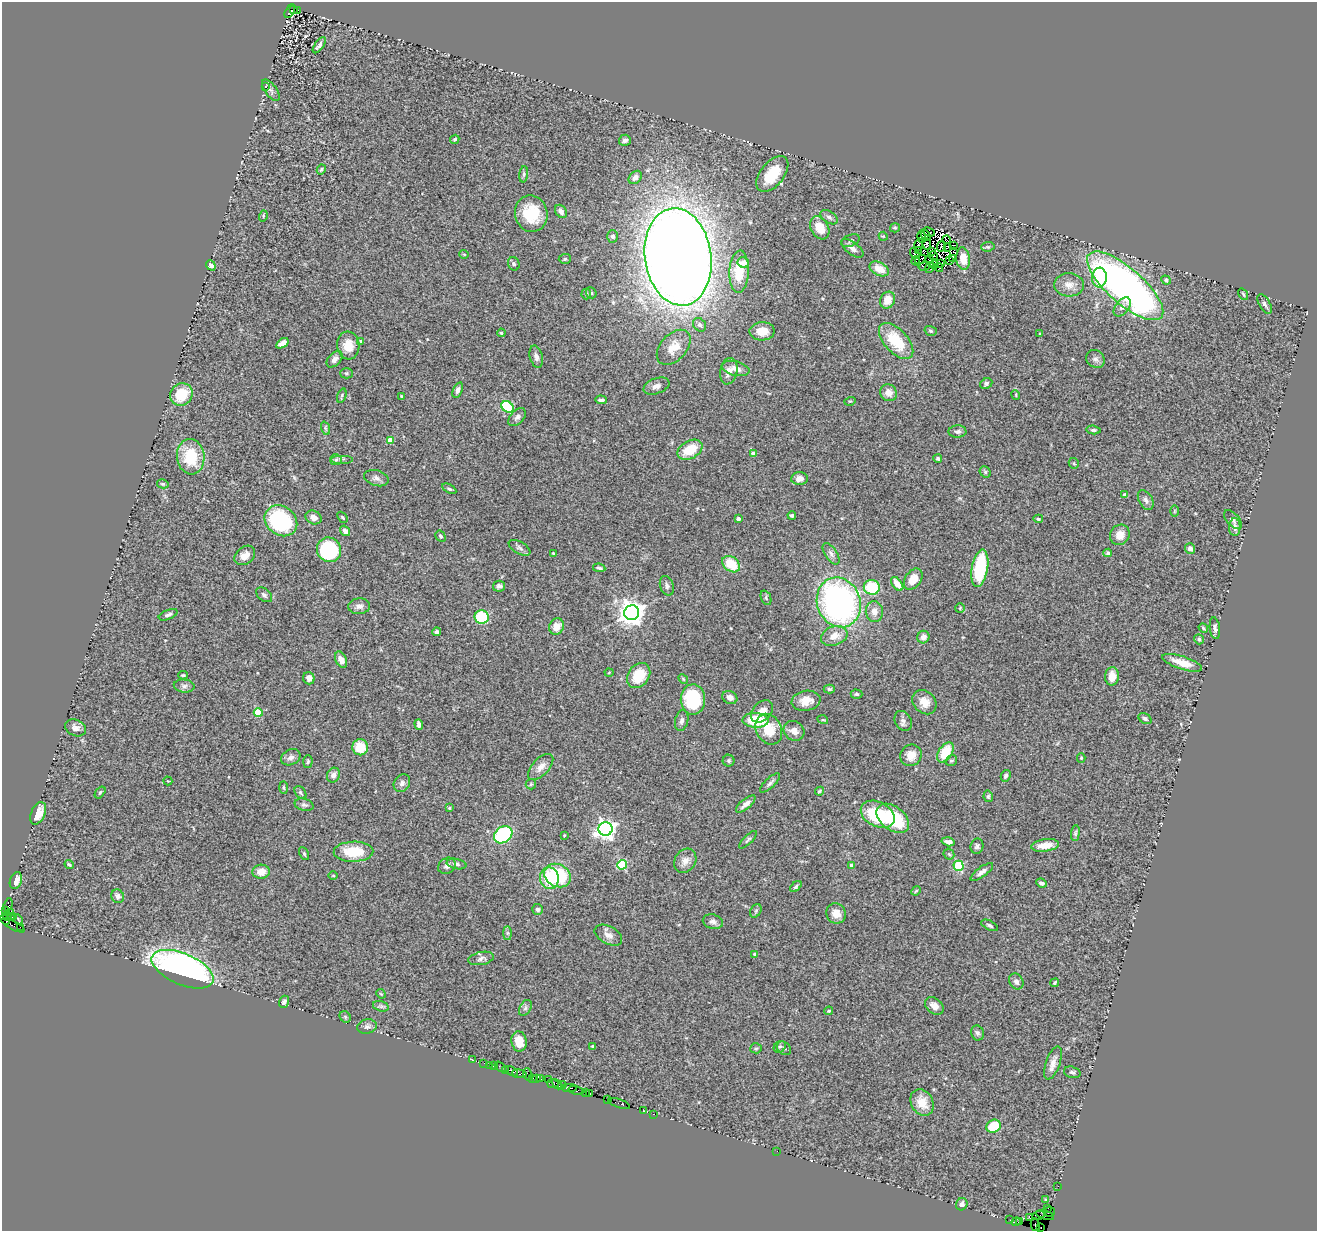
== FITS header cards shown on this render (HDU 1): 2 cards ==
NAXIS1  =                 1315
NAXIS2  =                 1229

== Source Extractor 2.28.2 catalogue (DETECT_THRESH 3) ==
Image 1315 x 1229 px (HDU 1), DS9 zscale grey, 1 PNG px = 1 image px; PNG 1319 x 1233 px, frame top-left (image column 1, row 1229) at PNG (2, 2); each listed source drawn as its Kron ellipse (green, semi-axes under 4 px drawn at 4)
Background 1.39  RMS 0.11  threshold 0.331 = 3 sigma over >= 5 px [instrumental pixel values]
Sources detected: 321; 9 with non-positive FLUX_AUTO (blend fragments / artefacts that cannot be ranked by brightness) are neither listed nor drawn; the other 312 listed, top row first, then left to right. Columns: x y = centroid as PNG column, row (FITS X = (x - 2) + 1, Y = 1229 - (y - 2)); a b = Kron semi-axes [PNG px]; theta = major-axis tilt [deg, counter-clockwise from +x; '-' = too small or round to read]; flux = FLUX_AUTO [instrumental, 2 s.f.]
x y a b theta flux
293 10 3 2 - 350
297 10 3 2 - 330
290 11 7 4 61 400
319 45 9 4 54 24
265 86 3 3 - 12
271 90 12 6 -53 23
455 139 5 4 - 13
625 140 6 5 - 25
321 169 5 3 - 10
524 174 8 4 83 13
772 174 21 11 51 270
635 177 7 5 46 33
561 211 7 5 -55 33
531 214 18 16 -77 270
263 216 6 3 73 8.4
829 217 9 5 -34 21
820 228 12 8 -60 110
895 228 5 4 - 9.3
929 232 6 3 -23 7.2
926 235 6 3 -56 14
613 236 6 5 - 25
883 236 5 3 - 6.6
922 237 6 2 -78 9.1
946 240 4 2 - 9.6
851 241 9 5 22 17
919 244 6 3 78 13
927 244 6 4 -76 5
942 246 5 2 - 1.9
953 246 3 2 - 12
948 247 4 2 - 12
988 247 7 4 5 12
852 248 13 6 -38 46
919 251 2 2 - 7.3
954 251 4 3 - 49
931 252 3 2 - 0.75
464 254 4 3 - 5.6
915 254 5 3 - 10
934 256 4 2 - 12
678 257 49 33 -82 18000
565 259 6 5 - 12
920 259 6 3 29 6.7
952 259 3 3 - 25
963 259 11 6 -83 130
930 260 3 2 - 0.19
916 261 4 2 - 13
949 261 2 2 - 8
743 262 6 5 - 48
514 264 7 5 -66 18
935 264 3 2 - 0.025
940 264 3 2 - 17
211 265 5 4 - 30
924 266 6 4 13 12
930 267 6 4 74 23
939 268 4 3 - 21
879 269 10 6 -28 100
739 272 21 9 87 200
1099 278 10 7 84 250
1166 280 5 4 - 19
1069 285 15 11 -3 73
1125 286 48 17 -41 3800
591 293 6 5 - 12
586 294 5 5 - 10
1243 294 6 3 -55 8.5
887 300 8 7 - 81
1265 304 11 5 -61 20
1122 307 11 6 51 38
700 325 7 6 - 23
762 331 12 9 1 110
931 331 6 4 -17 11
501 333 4 3 - 9.1
1040 334 3 3 - 10
361 341 4 3 - 12
896 341 22 11 -48 270
282 343 7 4 34 57
348 346 14 11 -83 110
674 347 20 13 47 110
536 357 11 6 -76 31
335 359 9 6 46 33
1095 359 10 8 -38 29
736 368 14 7 -14 55
729 371 13 8 79 53
346 373 6 5 - 13
986 383 6 5 - 21
656 386 13 7 20 40
458 390 8 4 69 24
889 393 9 8 - 68
181 394 12 10 40 240
1016 395 5 3 - 6
342 396 7 2 70 10
401 396 3 2 - 6.2
601 400 6 4 -3 21
850 401 6 3 17 7.1
507 407 7 5 -34 500
517 417 10 6 47 29
325 428 7 4 -71 14
1093 430 7 4 -5 15
957 431 9 6 1 23
390 440 4 4 - 120
690 450 13 9 29 190
753 454 4 4 - 61
191 457 18 13 -84 310
342 459 11 2 0 13
938 459 4 4 - 14
336 460 6 5 - 16
1074 463 5 5 - 10
985 472 6 5 - 14
376 478 12 7 -15 34
800 479 8 6 4 45
163 484 6 4 -11 12
449 489 8 4 -31 15
1125 495 4 3 - 13
1146 500 11 6 -60 30
1175 511 6 4 89 7
792 515 4 3 - 14
314 517 8 6 -20 41
342 517 6 4 -49 9.6
738 519 4 3 - 30
1038 519 5 4 - 9
1233 520 11 6 -47 23
281 521 17 14 -37 780
1235 527 9 5 -89 37
345 531 5 4 - 34
1120 535 10 9 - 77
440 536 6 4 -58 14
519 548 12 6 -29 25
1190 549 5 5 - 32
329 550 12 12 - 690
553 553 3 2 - 7.6
1108 553 4 4 - 12
831 554 12 6 -56 27
245 555 11 8 40 57
731 564 10 7 -39 210
599 568 6 3 -9 12
980 568 19 8 80 510
913 579 12 8 55 97
897 584 8 4 -52 91
499 586 6 5 - 22
667 586 10 6 -72 25
872 587 8 7 - 320
264 595 9 6 -39 22
766 598 7 5 -67 12
839 602 25 21 -70 2400
359 606 11 8 2 35
960 608 5 5 - 8.7
874 612 10 8 -80 59
632 613 7 7 - 7700
168 615 10 4 22 22
482 617 7 7 - 440
557 626 8 7 - 84
1203 628 5 4 - 8.9
1215 628 11 5 -82 27
437 632 4 4 - 25
834 636 13 9 18 77
923 637 6 6 - 42
1199 639 5 4 - 14
341 660 8 5 -65 49
1182 663 21 6 -18 99
609 672 4 3 - 6.1
183 675 5 3 - 9.5
639 676 13 10 53 210
1112 676 9 7 87 94
309 678 6 5 - 31
683 679 5 4 - 9.7
184 686 10 6 -6 27
829 689 6 4 0 13
856 694 6 4 -2 13
730 697 8 6 -30 42
693 699 15 12 89 490
806 701 14 10 9 85
924 702 13 10 -46 80
762 711 13 9 45 73
258 713 4 4 - 300
1145 719 7 5 -32 17
756 720 13 7 -2 290
823 720 5 3 - 7
682 721 10 6 76 27
903 721 10 8 -60 29
419 725 5 4 - 22
75 728 11 8 -23 37
769 729 16 12 -63 170
794 731 11 9 -35 59
360 747 8 8 - 180
945 752 11 6 56 200
911 755 11 10 - 80
291 757 10 7 24 37
1081 758 5 4 - 9.5
308 761 6 4 87 11
729 761 6 6 - 13
951 761 6 5 - 14
541 767 16 8 47 55
333 775 7 6 - 35
1006 776 6 5 - 20
168 781 4 3 - 6.8
402 783 9 7 53 30
770 783 13 5 43 24
531 784 5 5 - 11
284 788 6 3 -88 9.1
819 791 4 3 - 8.5
100 792 7 4 53 13
300 793 7 5 -51 14
988 796 6 4 -78 13
746 804 12 5 40 42
304 805 9 6 -13 19
449 808 4 4 - 7.3
38 813 12 7 66 82
878 814 18 12 -27 390
893 818 18 11 -38 430
606 829 7 7 - 4100
1075 833 8 4 85 13
503 835 10 8 38 770
564 835 3 2 - 5.2
748 840 11 4 45 15
948 842 6 4 -16 32
1045 845 14 6 8 86
977 846 7 6 - 20
353 852 20 10 1 220
304 854 7 4 -63 12
949 854 6 4 -45 11
685 861 13 10 53 55
457 864 10 5 -10 20
69 865 5 3 - 8.9
622 865 5 4 - 460
852 865 4 4 - 55
447 866 9 7 35 34
959 866 5 5 - 460
261 872 8 7 - 80
982 872 13 5 36 35
333 876 5 3 - 6.9
557 876 14 11 -28 530
549 878 11 9 -79 240
16 880 9 6 70 68
1042 883 5 4 - 20
796 887 7 3 43 14
916 891 5 4 - 9.3
118 896 7 6 - 34
8 905 7 4 71 160
537 909 5 5 - 18
5 911 4 3 - 340
756 911 7 5 61 14
10 913 3 2 - 36
836 913 10 9 - 76
7 916 4 3 - 40
12 917 2 2 - 54
18 919 5 2 - 8.7
5 920 6 4 -60 150
713 922 10 7 -13 30
13 925 13 4 -26 110
990 925 9 4 -27 17
20 927 3 2 - 66
507 933 7 4 -90 15
608 935 15 8 -28 51
755 954 3 3 - 17
481 958 13 6 11 28
183 969 33 15 -23 3000
1016 981 8 6 -59 34
1055 983 4 3 - 9.3
381 994 5 4 - 6.9
284 1002 6 5 - 20
381 1006 8 5 -15 18
934 1006 10 7 -39 51
525 1008 8 5 60 20
829 1011 4 3 - 9.9
345 1017 6 5 - 12
367 1027 10 7 12 26
977 1033 7 6 - 19
519 1041 10 7 -81 110
592 1046 3 2 - 8.4
780 1047 6 5 - 14
756 1048 5 5 - 12
784 1048 8 6 -41 21
472 1060 3 2 - 28
484 1063 2 2 - 41
1053 1063 17 7 70 53
489 1065 2 2 - 44
494 1066 3 3 - 150
500 1067 6 3 -38 130
505 1070 3 2 - 51
512 1071 7 3 -32 350
1072 1072 8 5 -16 17
519 1074 7 3 -8 320
527 1074 6 2 -72 79
532 1078 3 2 - 180
537 1078 3 3 - 95
540 1079 3 2 - 56
548 1080 4 2 - 74
553 1084 6 3 -14 260
557 1084 6 2 -44 130
562 1085 4 3 - 56
569 1088 8 2 0 570
576 1090 8 3 -13 250
585 1093 3 2 - 62
590 1094 3 3 - 48
607 1099 2 2 - 3.8
922 1102 14 10 -62 120
619 1103 11 3 -20 98
643 1111 2 2 - 33
653 1114 3 2 - 34
994 1126 7 6 - 210
777 1151 2 2 - 16
1058 1186 2 2 - 23
1045 1199 3 3 - 7.1
962 1204 6 5 - 24
1048 1208 4 2 - 48
1049 1212 5 5 - 85
1045 1215 9 2 -16 120
1038 1216 6 2 20 64
1029 1217 4 3 - 94
1010 1220 3 2 - 11
1016 1222 4 2 - 110
1020 1222 3 2 - 88
1035 1225 6 2 -77 82
1041 1228 3 2 - 26
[9 non-positive-flux detections neither listed nor drawn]